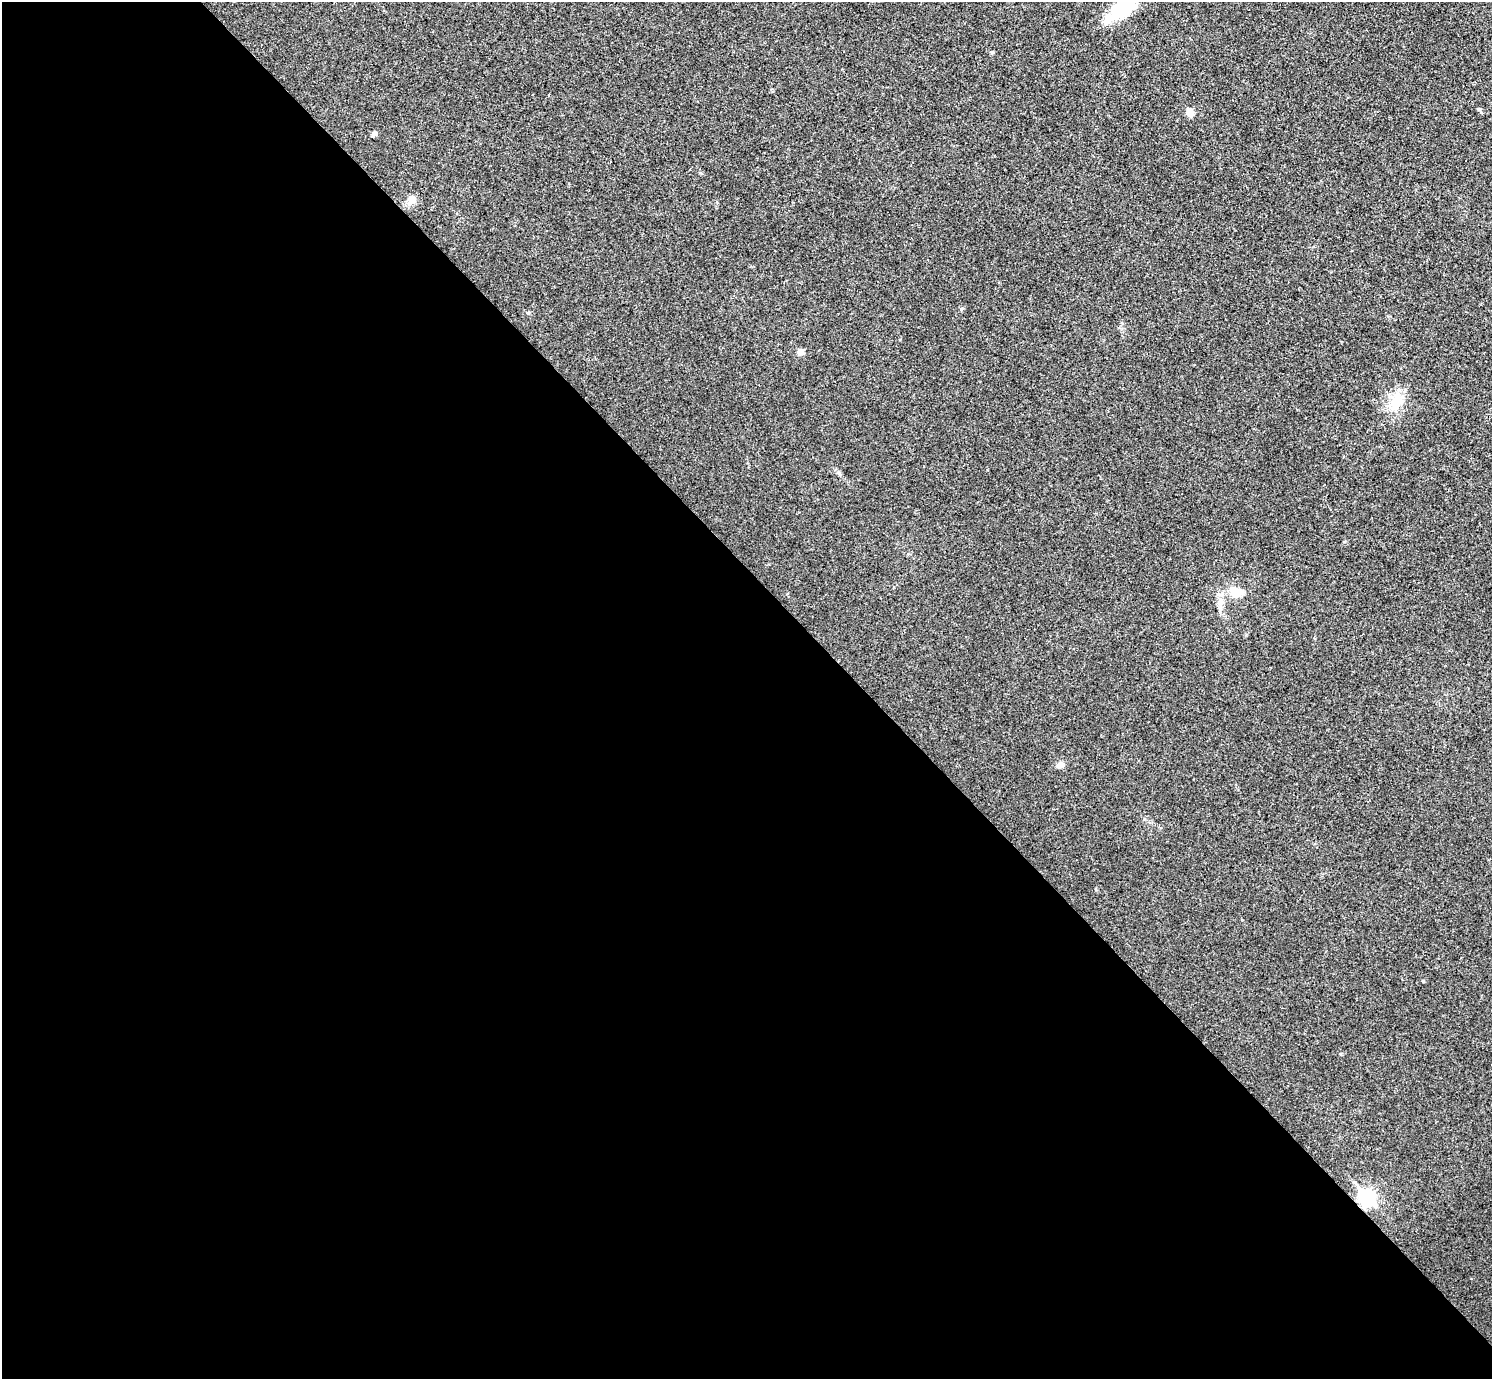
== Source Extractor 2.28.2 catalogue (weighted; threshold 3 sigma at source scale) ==
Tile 9 of 4 x 4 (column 1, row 3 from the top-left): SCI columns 12-1501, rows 1543-2919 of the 5983 x 5981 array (HDU 1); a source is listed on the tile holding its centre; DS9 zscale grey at full resolution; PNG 1494 x 1381 px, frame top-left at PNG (2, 2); no overlay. Shown black and unused: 58% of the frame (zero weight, under 3 of 4 exposures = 1% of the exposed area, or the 3 px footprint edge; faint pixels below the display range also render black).
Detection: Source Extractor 2.28.2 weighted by HDU 2 'WHT'; one run over the whole footprint, this tile lists its part. Background 0.029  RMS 0.0049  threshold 0.022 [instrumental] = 3 sigma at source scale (4.5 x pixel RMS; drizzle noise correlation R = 1.50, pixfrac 1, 0.05/0.05 arcsec/px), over >= 5 px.
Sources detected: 12; all 12 listed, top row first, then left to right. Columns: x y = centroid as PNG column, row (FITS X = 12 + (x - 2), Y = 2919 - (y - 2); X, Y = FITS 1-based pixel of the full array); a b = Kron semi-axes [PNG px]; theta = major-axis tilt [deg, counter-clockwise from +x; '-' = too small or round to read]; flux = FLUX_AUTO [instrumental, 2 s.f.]
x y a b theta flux
1122 9 35 21 36 21
992 52 5 4 - 0.61
1190 112 9 7 -54 3.7
374 134 7 6 - 1.3
412 200 12 10 23 3
961 309 6 3 71 0.56
800 352 8 7 - 2.3
1396 401 22 17 54 11
1235 592 12 10 -5 7.6
1060 765 10 7 9 2.4
1423 981 4 3 - 0.44
1367 1197 9 7 -48 91
Isophote crosses this tile's border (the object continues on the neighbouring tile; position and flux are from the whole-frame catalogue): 1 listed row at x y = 1122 9
Unlisted compact peaks at least as high as the median listed source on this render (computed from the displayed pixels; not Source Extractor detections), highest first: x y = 1479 109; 1341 1054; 528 313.